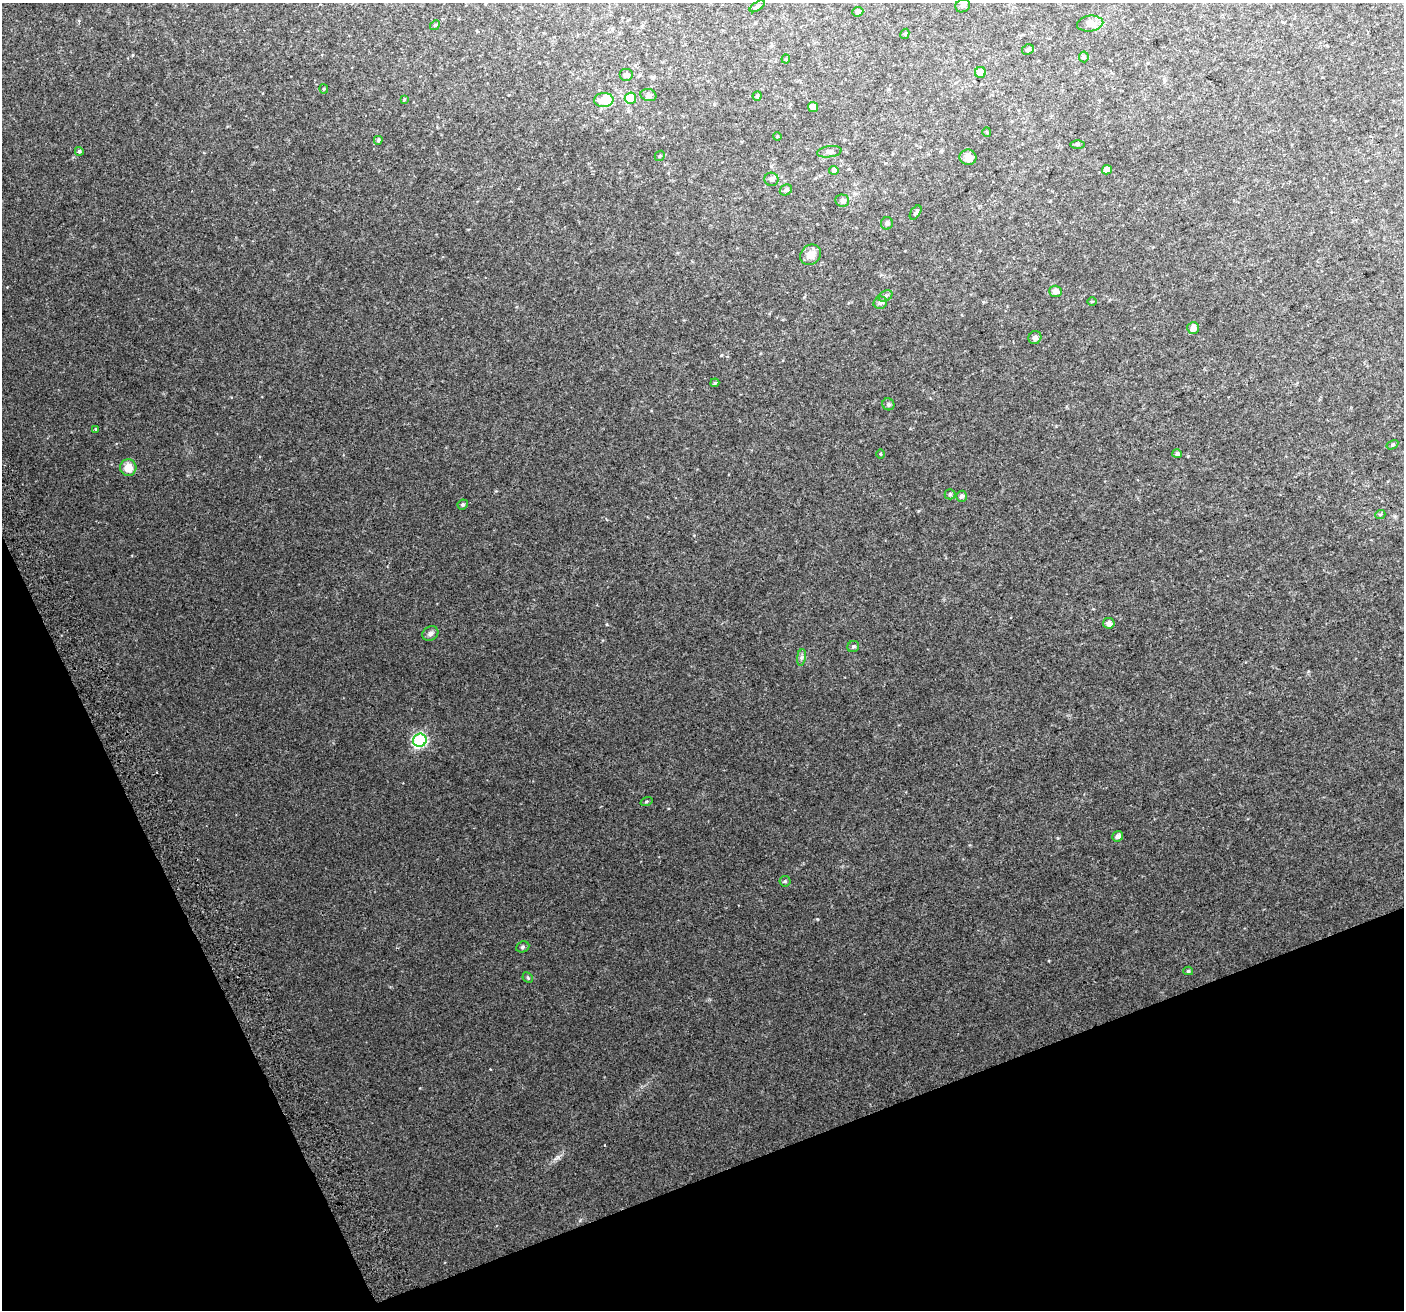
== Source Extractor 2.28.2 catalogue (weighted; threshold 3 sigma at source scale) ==
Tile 14 of 4 x 4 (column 2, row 4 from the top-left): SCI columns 1445-2846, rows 159-1466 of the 5688 x 5494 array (HDU 1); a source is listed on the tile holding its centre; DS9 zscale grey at full resolution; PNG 1406 x 1312 px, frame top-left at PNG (2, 3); each listed source drawn as its Kron ellipse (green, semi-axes under 4 px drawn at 4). Shown black and unused: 19% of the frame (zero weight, under 2 of 3 exposures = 2% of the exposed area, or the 3 px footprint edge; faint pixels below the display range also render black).
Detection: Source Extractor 2.28.2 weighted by HDU 2 'WHT'; one run over the whole footprint, this tile lists its part. Background 0.0503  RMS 0.012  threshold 0.0519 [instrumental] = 3 sigma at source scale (4.5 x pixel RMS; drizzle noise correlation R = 1.50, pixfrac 1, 0.0396/0.0396 arcsec/px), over >= 5 px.
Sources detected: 65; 1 inside a brighter object's white glare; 1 cosmic-ray / hot-pixel residue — neither listed nor drawn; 1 inside a brighter listed object's ellipse — not listed separately; the other 62 listed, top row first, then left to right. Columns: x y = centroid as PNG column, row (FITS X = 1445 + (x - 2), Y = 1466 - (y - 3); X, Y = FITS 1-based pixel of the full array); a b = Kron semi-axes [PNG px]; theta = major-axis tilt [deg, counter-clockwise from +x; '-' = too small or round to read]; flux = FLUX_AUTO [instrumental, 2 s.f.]
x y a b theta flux
757 6 8 3 34 2.5
963 6 7 6 - 2.8
858 12 5 5 - 3.1
1090 24 13 8 6 8.8
435 25 5 4 - 1.4
905 34 5 4 - 1.1
1028 49 6 5 - 2.3
1084 57 5 5 - 1.5
786 59 4 4 - 1.2
980 72 5 5 - 6.7
626 75 7 6 - 3.2
324 89 4 4 - 1.1
648 95 8 6 -16 2.8
757 96 4 4 - 1.5
630 98 6 5 - 26
404 99 4 3 - 1.1
604 100 10 7 3 9.4
813 107 5 5 - 7.8
987 132 4 4 - 1.2
777 136 4 3 - 0.85
378 140 4 4 - 1.9
1078 145 7 4 0 1.5
79 151 4 4 - 1.9
829 152 12 5 7 3.7
660 156 5 4 - 1.4
968 157 8 8 - 7.3
834 170 4 4 - 3.9
1107 170 5 4 - 6.4
771 179 7 6 - 2.9
786 190 6 5 - 2.4
842 200 7 6 - 3.2
916 212 8 4 56 2.3
887 223 6 6 - 2.5
811 255 11 9 41 9.3
1056 291 6 5 - 5.4
886 296 7 5 28 2.7
1092 301 5 3 - 0.94
880 303 7 6 - 4.1
1193 328 6 6 - 8.3
1035 337 7 6 - 3.5
715 383 4 3 - 1.5
888 404 6 5 - 2.4
96 429 4 3 - 1.1
1392 445 6 4 31 1.5
880 454 4 3 - 0.9
1177 454 5 4 - 2.4
128 468 8 8 - 14
950 494 5 5 - 1.4
962 496 5 5 - 3
463 504 5 4 - 1.8
1380 515 5 3 - 1.1
1109 623 6 5 - 5.5
430 633 8 7 - 3.3
853 647 6 5 - 2
801 657 8 4 81 2.5
420 740 7 6 - 150
647 801 6 3 19 1.1
1118 836 5 5 - 3.9
785 881 5 5 - 1.5
523 947 7 5 23 1.8
1188 971 5 4 - 1.6
528 978 6 4 -45 1.4
Unlisted compact peaks at least as high as the median listed source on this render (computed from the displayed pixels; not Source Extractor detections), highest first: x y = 558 1157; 607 624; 1058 838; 721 355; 918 511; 490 1069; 496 491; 133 55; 1308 671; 1188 456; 231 397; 606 519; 694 535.